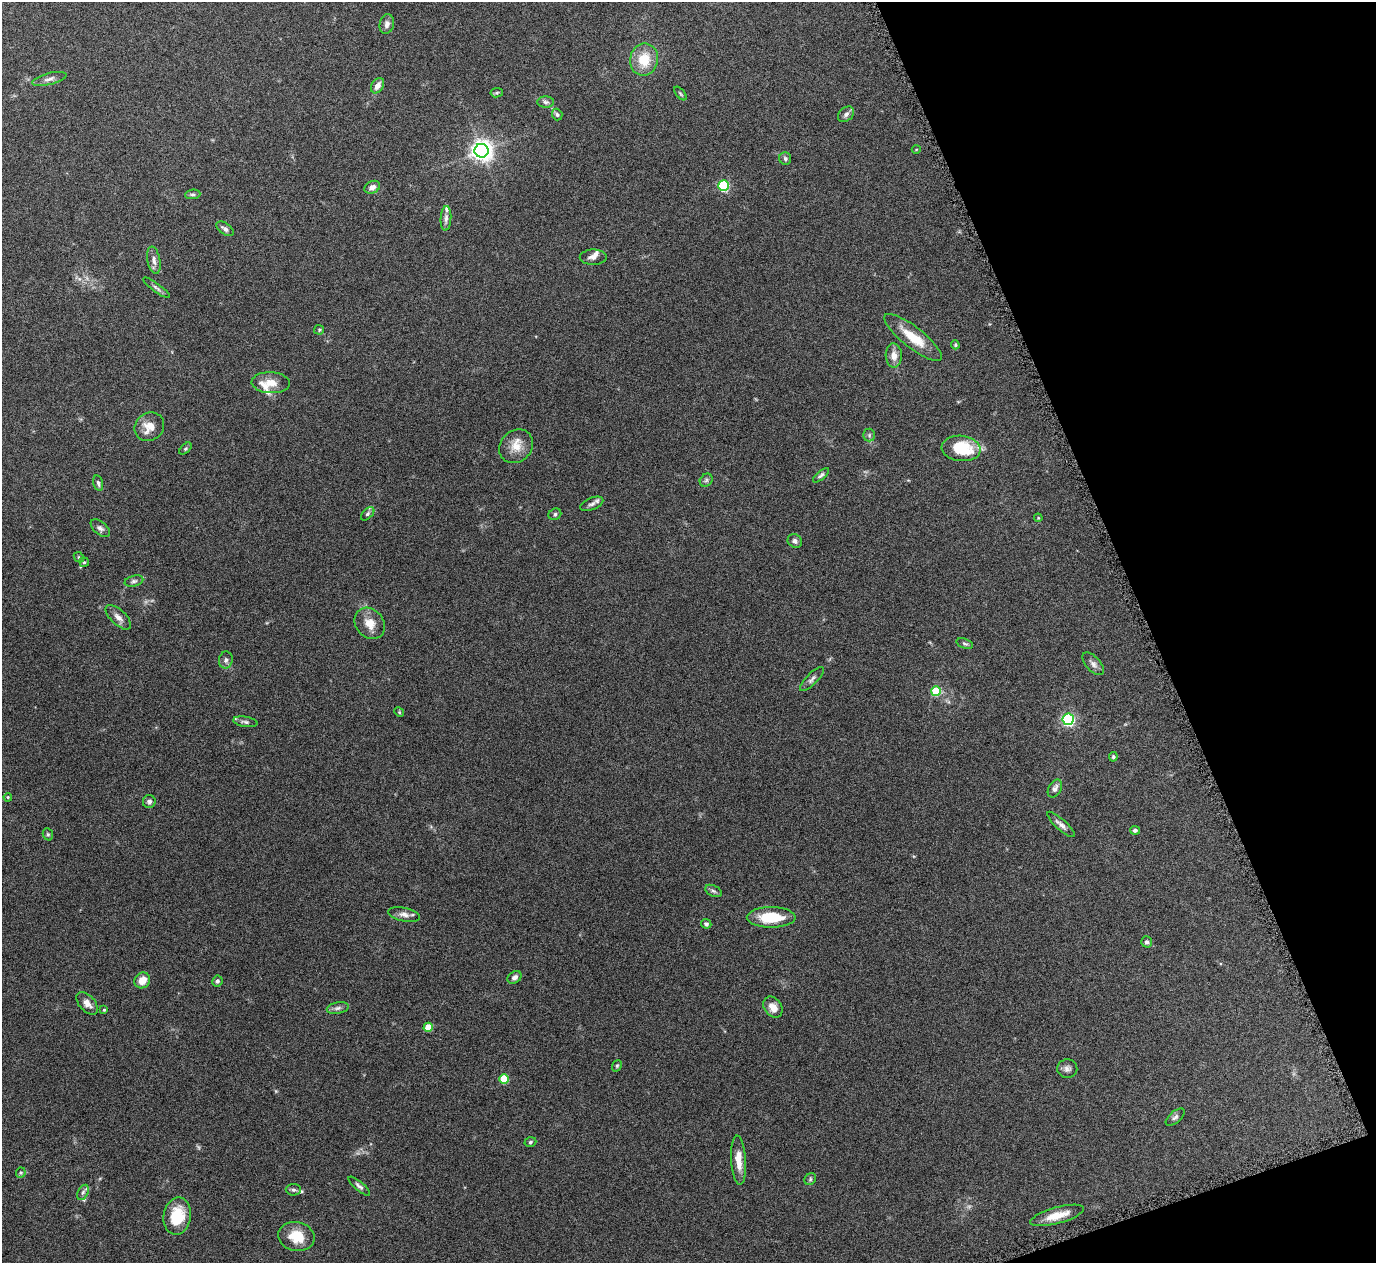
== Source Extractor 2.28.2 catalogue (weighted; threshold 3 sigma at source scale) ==
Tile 12 of 4 x 4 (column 4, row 3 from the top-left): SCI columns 4128-5501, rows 1424-2684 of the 5508 x 5497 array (HDU 1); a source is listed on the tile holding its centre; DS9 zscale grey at full resolution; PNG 1378 x 1265 px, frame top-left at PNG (2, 2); each listed source drawn as its Kron ellipse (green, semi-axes under 4 px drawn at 4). Shown black and unused: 18% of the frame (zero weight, under 4 of 8 exposures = <1% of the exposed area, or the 3 px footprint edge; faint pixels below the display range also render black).
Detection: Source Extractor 2.28.2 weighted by HDU 2 'WHT'; one run over the whole footprint, this tile lists its part. Background 0.174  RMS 0.0061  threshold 0.025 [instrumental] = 3 sigma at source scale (4.09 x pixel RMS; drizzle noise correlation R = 1.36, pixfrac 0.8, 0.05/0.05 arcsec/px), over >= 5 px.
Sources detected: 94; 2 too faint to see at this stretch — neither listed nor drawn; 6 inside a brighter listed object's ellipse — not listed separately; the other 86 listed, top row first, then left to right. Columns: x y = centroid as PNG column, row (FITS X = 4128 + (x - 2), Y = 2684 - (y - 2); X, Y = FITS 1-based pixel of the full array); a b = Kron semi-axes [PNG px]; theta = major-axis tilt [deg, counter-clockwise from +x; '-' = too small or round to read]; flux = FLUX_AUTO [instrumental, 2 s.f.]
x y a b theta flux
387 24 10 7 77 2.6
644 60 16 14 81 14
49 79 18 5 14 2.9
378 86 8 6 57 3.9
497 93 6 4 8 0.79
680 93 8 3 -50 0.71
546 102 8 5 -2 1.5
557 114 6 5 - 1.1
846 114 9 6 41 2
916 149 4 3 - 0.41
481 151 7 7 - 390
785 159 6 6 - 1.3
724 186 5 5 - 45
372 187 8 6 28 3
193 194 7 5 5 1.1
446 218 12 5 87 2.2
225 229 10 5 -35 1.9
593 257 13 7 0 2.7
154 260 14 6 -79 2.7
157 288 16 4 -36 1.6
319 330 5 5 - 0.76
913 337 36 10 -38 15
955 345 4 3 - 0.66
894 356 12 8 -87 4.5
271 383 19 10 -3 6.7
149 427 15 13 39 7.7
869 435 6 6 - 1.2
516 446 18 15 44 8.2
961 448 19 12 -6 24
185 449 7 4 45 0.84
821 475 10 4 41 1.2
706 480 7 5 46 1.2
98 483 8 4 -76 1.4
592 504 12 6 22 2.1
368 514 8 5 45 1.2
555 514 6 5 - 1.3
1038 518 4 3 - 0.52
100 528 11 6 -41 2.1
795 541 7 6 - 1.8
79 557 5 4 - 0.81
84 562 5 4 - 0.77
134 581 9 5 15 1.5
118 617 16 7 -43 3.4
370 623 17 14 -50 7.3
965 644 9 4 -18 1.1
226 660 8 7 - 1.7
1093 664 14 7 -46 2.5
812 679 16 5 46 2.1
936 691 5 5 - 23
399 712 5 4 - 0.65
1068 719 6 5 - 93
245 722 12 5 -9 1.6
1113 757 5 4 - 0.85
1055 789 9 6 62 2.5
8 797 4 3 - 0.61
149 802 6 6 - 1.4
1061 824 18 5 -42 2.7
1135 830 5 4 - 1.2
48 834 6 5 - 0.87
713 891 9 5 -27 1.3
404 914 16 6 -11 3.2
771 917 24 10 0 19
706 924 5 4 - 1.3
1147 942 5 5 - 1.5
514 977 7 5 37 2.1
142 980 8 7 - 6.3
217 981 5 5 - 1.3
87 1003 13 8 -48 3.6
773 1007 11 8 -53 5.2
338 1008 11 5 10 1.9
104 1010 4 3 - 0.65
428 1027 4 4 - 12
617 1066 6 4 68 0.81
1067 1069 10 9 - 2.4
504 1079 5 5 - 18
1175 1117 11 5 41 1.6
530 1142 6 4 18 0.93
739 1160 24 7 -86 7.4
21 1173 5 5 - 0.8
810 1179 6 5 - 1.1
359 1186 13 4 -40 1.8
293 1190 7 5 -3 1.2
83 1192 8 5 62 1.5
1057 1215 28 8 15 10
177 1216 18 13 80 19
296 1237 18 14 -11 13